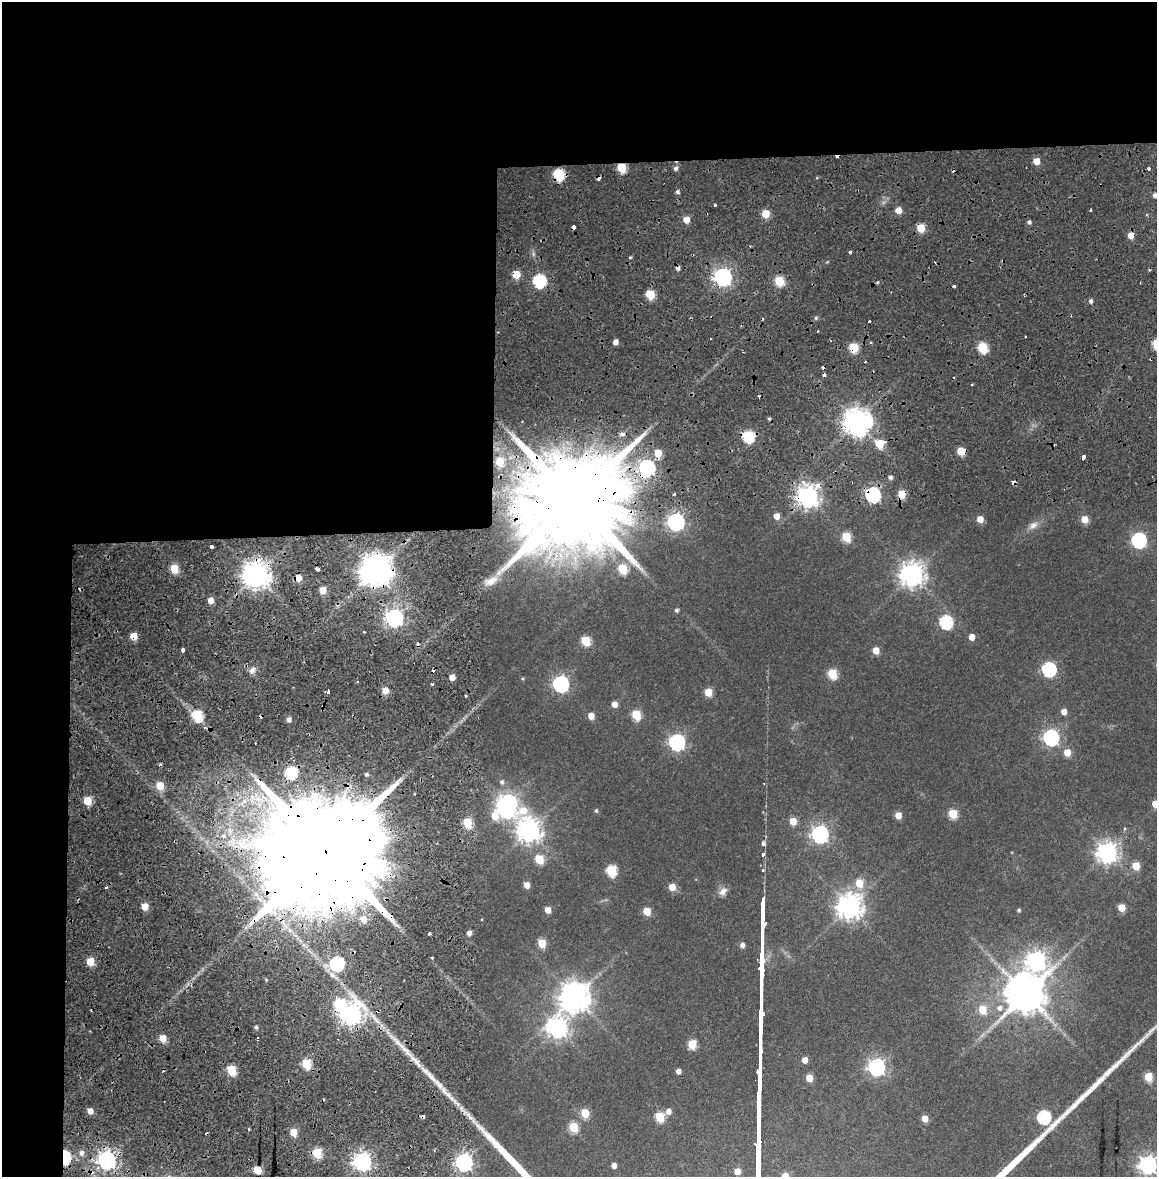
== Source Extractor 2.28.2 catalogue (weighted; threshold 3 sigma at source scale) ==
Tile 1 of 4 x 4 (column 1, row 1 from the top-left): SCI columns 13-1167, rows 3600-4774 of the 4634 x 4850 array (HDU 1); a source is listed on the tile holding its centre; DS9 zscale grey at full resolution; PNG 1159 x 1179 px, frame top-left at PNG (2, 2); no overlay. Shown black and unused: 30% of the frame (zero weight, under 2 of 4 exposures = <1% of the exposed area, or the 3 px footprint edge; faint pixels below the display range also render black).
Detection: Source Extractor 2.28.2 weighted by HDU 2 'WHT'; one run over the whole footprint, this tile lists its part. Background 0.0247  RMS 0.0043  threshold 0.0193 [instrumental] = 3 sigma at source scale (4.5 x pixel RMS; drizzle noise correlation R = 1.50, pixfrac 1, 0.0396/0.0396 arcsec/px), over >= 5 px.
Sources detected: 205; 4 inside a brighter object's white glare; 31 cosmic-ray / hot-pixel residue — not listed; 2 inside a brighter listed object's ellipse — not listed separately; the other 168 listed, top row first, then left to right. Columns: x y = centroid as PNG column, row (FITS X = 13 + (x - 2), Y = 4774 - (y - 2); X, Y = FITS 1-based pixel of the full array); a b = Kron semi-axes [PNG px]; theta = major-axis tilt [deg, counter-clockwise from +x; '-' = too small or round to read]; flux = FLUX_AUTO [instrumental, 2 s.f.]
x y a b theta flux
1036 161 5 5 - 6.1
621 167 6 5 - 15
676 168 6 5 - 1.4
1148 169 3 3 - 17
559 174 6 6 - 32
677 192 4 4 - 1.1
1155 195 4 4 - 1.7
714 205 3 3 - 3.2
898 210 5 5 - 5.2
765 213 5 5 - 10
686 219 5 5 - 5.2
1029 222 5 4 - 1.1
921 228 5 5 - 11
850 252 3 3 - 2.1
630 257 4 3 - 0.51
516 274 5 5 - 9.4
723 277 7 7 - 190
539 281 7 6 - 51
779 281 6 5 - 18
878 282 5 3 - 0.44
954 286 3 3 - 1.5
650 294 6 5 - 16
1091 301 5 4 - 1.2
869 321 3 3 - 4.5
1025 337 3 2 - 0.62
615 342 5 4 - 2.7
871 343 4 2 - 0.5
854 347 6 5 - 17
982 347 6 5 - 23
972 384 3 2 - 0.37
856 422 10 8 -71 460
748 436 6 6 - 33
879 443 6 5 - 13
961 451 5 5 - 10
658 453 6 6 - 7.9
1083 457 4 3 - 3.1
500 462 7 6 - 11
647 467 7 7 - 120
890 477 5 5 - 1.2
674 494 3 3 - 1.4
873 494 7 6 - 94
902 494 5 5 - 11
807 496 8 8 - 320
574 501 32 25 79 13000
776 516 5 5 - 4.1
980 519 5 5 - 6
1084 519 5 5 - 6.6
676 521 7 7 - 160
1033 525 17 9 32 3.2
846 537 6 5 - 16
1139 540 7 7 - 95
211 546 3 3 - 3.3
174 569 6 5 - 12
317 569 5 3 - 3
623 569 6 5 - 16
373 571 9 7 -80 530
912 574 9 8 - 400
256 575 9 8 - 580
323 590 5 5 - 6.9
210 600 5 5 - 3.9
676 610 5 4 - 1
394 618 7 7 - 180
946 622 7 6 - 51
364 632 3 3 - 0.34
133 636 5 5 - 8.1
972 637 5 5 - 4
585 641 6 5 - 17
183 650 4 3 - 5.3
876 650 5 5 - 6.6
1049 669 7 6 - 71
252 670 10 7 57 2.3
832 674 6 5 - 18
452 677 5 5 - 3.9
358 682 3 3 - 0.59
432 684 3 3 - 0.61
561 684 7 7 - 120
385 690 5 5 - 5.6
328 691 4 3 - 4.1
708 692 5 5 - 9.3
614 704 5 5 - 3.6
1064 712 5 5 - 3.8
197 715 6 6 - 28
636 715 6 5 - 18
591 716 5 5 - 4.9
289 719 5 4 - 2
1051 737 7 7 - 120
677 742 7 7 - 120
1067 752 5 5 - 7.4
290 772 6 6 - 37
366 774 4 4 - 0.97
502 782 7 6 - 1.3
160 785 5 5 - 10
87 800 5 5 - 12
508 803 8 6 -21 160
1155 804 5 5 - 6.8
596 811 5 5 - 0.75
953 814 6 5 - 17
898 815 5 5 - 5.2
793 821 5 5 - 7.4
467 823 6 5 - 19
529 830 12 8 -65 380
820 834 7 7 - 160
223 836 4 4 - 2.5
763 844 3 3 - 210
1107 852 8 8 - 270
325 853 45 25 87 23000
763 854 4 3 - 360
539 859 6 5 - 15
1136 866 5 5 - 9.2
611 870 6 6 - 26
859 883 6 6 - 10
526 885 5 5 - 4
106 887 3 3 - 1.2
672 887 5 5 - 6.5
723 891 13 9 46 2.8
145 906 5 5 - 6.2
849 907 8 8 - 440
1122 908 5 5 - 8
548 910 5 5 - 4.8
1019 910 4 4 - 0.8
647 911 5 5 - 9
363 919 6 6 - 6.3
469 933 4 4 - 2.2
430 934 3 3 - 1.9
542 943 6 5 - 9
742 945 6 6 - 1.5
432 958 3 2 - 0.81
90 961 6 5 - 9
1036 961 10 9 - 210
337 963 7 6 - 73
266 980 4 3 - 0.49
1025 994 12 11 - 1500
574 997 10 9 - 690
1000 1008 8 7 - 2.5
982 1010 6 6 - 11
351 1014 9 8 - 330
256 1027 4 4 - 0.91
558 1028 8 8 - 260
163 1038 5 5 - 7.8
692 1044 6 5 - 15
805 1060 5 4 - 3.9
306 1064 6 5 - 19
876 1067 7 7 - 160
231 1070 6 5 - 20
678 1071 4 4 - 2.4
429 1074 29 6 -46 7.4
1148 1077 5 5 - 13
809 1078 5 5 - 7.3
90 1111 5 5 - 3.3
668 1111 6 5 - 2.8
585 1113 5 5 - 12
660 1117 6 5 - 18
1044 1117 6 6 - 53
925 1118 5 5 - 5.2
573 1127 6 5 - 18
249 1129 3 3 - 0.81
293 1132 5 5 - 8.1
81 1153 6 5 - 1.3
317 1153 6 5 - 21
65 1157 7 4 -85 47
106 1160 7 7 - 220
362 1162 7 7 - 200
464 1162 7 7 - 170
614 1165 4 4 - 2.3
1148 1165 7 7 - 200
257 1170 5 5 - 18
737 1171 5 5 - 4.2
785 1176 5 5 - 7.5
Overlapping masked pixels (flux is a lower limit): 21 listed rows (the first 20) at x y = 621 167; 559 174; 921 228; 516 274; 723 277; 854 347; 961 451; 658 453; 500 462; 647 467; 873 494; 902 494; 807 496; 574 501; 373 571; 256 575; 133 636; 325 853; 351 1014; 429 1074
Isophote crosses this tile's border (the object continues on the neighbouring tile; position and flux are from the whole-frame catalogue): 3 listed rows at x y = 1155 195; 1155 804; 785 1176